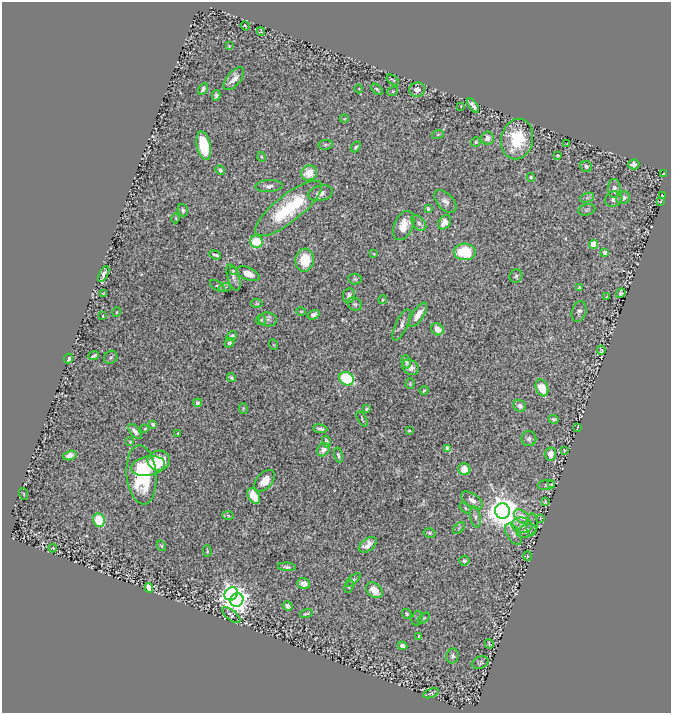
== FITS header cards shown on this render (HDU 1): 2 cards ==
NAXIS1  =                  669
NAXIS2  =                  711

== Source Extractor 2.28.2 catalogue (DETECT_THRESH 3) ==
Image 669 x 711 px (HDU 1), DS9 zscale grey, 1 PNG px = 1 image px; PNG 673 x 715 px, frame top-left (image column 1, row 711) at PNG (2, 2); each listed source drawn as its Kron ellipse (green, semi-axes under 4 px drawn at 4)
Background 1.47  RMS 0.024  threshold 0.072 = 3 sigma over >= 5 px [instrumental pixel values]
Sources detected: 166; all 166 listed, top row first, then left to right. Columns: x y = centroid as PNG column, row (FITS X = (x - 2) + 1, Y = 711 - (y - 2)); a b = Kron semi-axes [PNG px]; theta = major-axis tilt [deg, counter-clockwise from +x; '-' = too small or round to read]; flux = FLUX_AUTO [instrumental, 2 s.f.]
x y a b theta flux
245 26 5 2 - 1.5
261 31 4 3 - 1.1
229 46 3 3 - 1.4
234 79 14 7 51 12
393 80 7 2 -35 1.8
203 89 6 4 58 3.9
359 89 4 3 - 1.2
377 89 7 3 -43 2.7
417 90 8 7 - 9.4
393 91 5 3 - 1.6
216 95 5 3 - 3.5
461 106 3 3 - 1.7
473 106 8 3 -56 7.6
344 119 4 3 - 1.3
438 134 6 3 20 2.2
487 138 6 6 - 8.7
517 139 20 16 78 73
476 142 5 4 - 2.2
567 143 3 2 - 0.99
325 145 7 5 7 3
204 146 14 7 -78 71
356 147 6 3 48 2.9
558 156 3 2 - 1.6
262 157 5 3 - 1.4
634 164 5 5 - 5.8
586 166 6 5 - 4.9
220 170 5 4 - 4.1
309 173 8 7 - 30
664 173 3 2 - 1.8
531 177 4 4 - 2.7
269 186 14 6 3 7.1
614 188 9 6 -87 8.1
320 193 13 7 14 8.9
662 196 3 2 - 1.9
587 198 7 4 19 3.1
623 198 7 6 - 8
614 199 9 7 20 6.6
445 201 14 8 -46 8.5
660 202 3 3 - 1.5
288 208 41 13 38 120
428 209 4 3 - 3.2
183 210 6 5 - 3.5
587 210 9 5 11 3.5
176 218 5 3 - 1.6
445 222 8 5 57 16
419 223 9 5 -49 5
404 225 15 9 65 22
256 242 6 6 - 58
593 244 4 4 - 41
465 252 11 8 -2 70
605 253 4 4 - 8.8
374 254 3 2 - 1.2
215 255 6 3 -21 3.7
305 260 11 9 84 42
233 271 4 3 - 2
104 274 9 3 62 5.8
248 274 12 6 -23 15
516 276 7 6 - 3.6
233 277 14 5 -71 5.9
355 279 6 5 - 2.9
217 286 8 4 -32 2.7
225 287 6 4 20 2.2
579 287 3 3 - 1.7
103 293 3 2 - 1.4
621 293 5 4 - 4.3
349 296 7 6 - 5.8
607 297 4 2 - 2
383 300 4 4 - 1.5
257 303 6 4 -4 2.1
355 304 7 6 - 3.3
301 311 5 3 - 1.7
579 311 10 7 71 5.8
117 312 5 3 - 1.3
314 315 6 4 17 5.6
418 315 14 5 57 17
103 316 3 2 - 0.94
268 319 9 7 -9 5.4
261 320 5 5 - 2.3
401 325 17 6 65 7.8
437 329 6 5 - 16
232 336 5 3 - 3.3
229 343 5 4 - 3.3
274 345 5 3 - 1.5
601 350 4 2 - 1.8
94 356 5 3 - 3.3
111 357 7 6 - 2.9
69 359 5 4 - 6.8
406 362 7 4 -75 4
410 367 9 7 -37 9.6
231 378 4 3 - 2.5
346 379 7 6 - 130
410 384 5 4 - 2.2
542 388 9 6 -70 39
424 391 5 3 - 2
198 403 4 4 - 4.2
520 406 6 5 - 8.5
243 408 5 4 - 1.7
366 409 4 3 - 2.8
362 419 8 3 -61 2.3
554 419 5 3 - 2.8
153 424 4 3 - 8
577 427 4 2 - 1.1
145 429 3 3 - 1.6
320 429 7 4 -9 4.4
135 431 9 4 -51 7.8
409 431 3 2 - 1.7
178 433 3 3 - 2.4
529 439 7 7 - 5.1
130 442 4 4 - 1.6
326 442 6 4 -74 5.9
448 449 4 4 - 18
323 450 7 5 52 9.8
565 450 3 2 - 1.6
550 454 6 5 - 19
70 455 7 4 18 8.6
338 455 8 3 -76 3.4
159 460 11 10 - 38
148 466 17 9 11 81
464 469 6 6 - 22
142 475 30 15 -84 110
264 481 13 7 47 21
552 484 4 2 - 1.8
546 485 9 5 7 3
24 494 6 3 -71 1.5
254 496 8 5 -60 31
472 500 12 6 -35 9.9
545 502 4 2 - 1.6
465 508 7 4 -39 2.2
502 511 7 7 - 3000
228 516 6 4 -4 2.4
521 516 8 6 -40 12
475 517 10 5 -79 5.5
541 518 3 2 - 1
99 520 7 6 - 41
522 525 10 7 -7 7.7
532 525 11 5 88 4.7
459 528 7 4 45 2.8
527 531 10 6 21 8.1
430 533 6 4 -14 2.9
513 534 12 6 -58 6.2
368 545 10 6 37 12
161 546 6 4 -60 1.9
53 548 4 3 - 1.4
207 551 6 3 -88 1.7
527 556 5 3 - 1.2
464 561 5 5 - 4
287 567 9 3 -5 4
353 580 9 4 39 2.8
304 584 6 5 - 12
349 587 6 4 62 2.1
149 588 5 4 - 33
374 590 9 6 -40 23
231 594 7 6 - 780
237 600 7 6 - 1200
288 606 5 4 - 7.2
306 614 6 3 16 2.4
407 614 5 4 - 2.6
231 615 11 5 -40 4.9
417 618 7 5 73 3.4
424 618 7 3 35 2.2
419 637 4 3 - 2.5
489 644 5 3 - 1.9
402 646 5 4 - 5.8
453 656 7 6 - 4.6
480 663 8 6 25 3.6
431 693 8 4 21 2.4